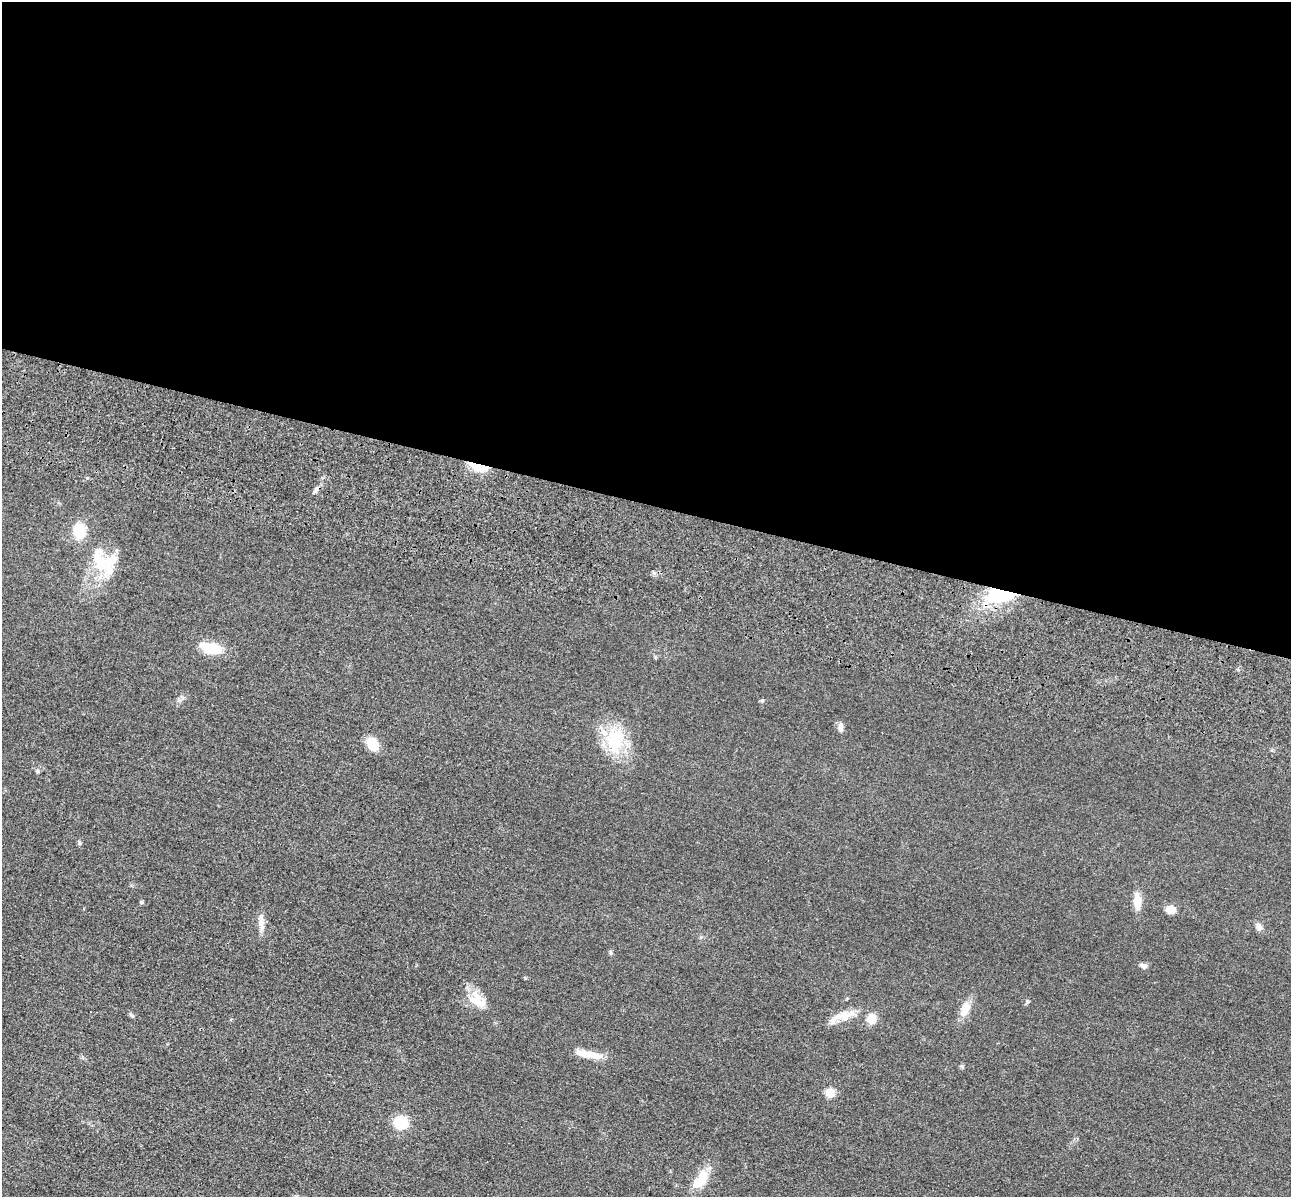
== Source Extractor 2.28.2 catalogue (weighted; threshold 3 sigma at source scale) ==
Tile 3 of 4 x 4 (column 3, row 1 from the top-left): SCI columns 2751-4039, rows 3980-5174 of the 5350 x 5365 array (HDU 1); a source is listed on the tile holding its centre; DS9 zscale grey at full resolution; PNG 1293 x 1199 px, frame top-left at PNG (2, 2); no overlay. Shown black and unused: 42% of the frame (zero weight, under 3 of 4 exposures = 9% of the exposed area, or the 3 px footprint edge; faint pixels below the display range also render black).
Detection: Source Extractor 2.28.2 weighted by HDU 2 'WHT'; one run over the whole footprint, this tile lists its part. Background 0.0485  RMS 0.0084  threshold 0.0377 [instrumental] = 3 sigma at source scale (4.5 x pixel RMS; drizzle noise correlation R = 1.50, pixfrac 1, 0.05/0.05 arcsec/px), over >= 5 px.
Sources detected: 30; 4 inside a brighter listed object's ellipse — not listed separately; the other 26 listed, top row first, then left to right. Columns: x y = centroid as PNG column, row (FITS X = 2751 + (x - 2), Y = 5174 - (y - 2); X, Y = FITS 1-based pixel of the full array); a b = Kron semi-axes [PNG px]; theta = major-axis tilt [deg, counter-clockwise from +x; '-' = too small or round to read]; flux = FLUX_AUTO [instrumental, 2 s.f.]
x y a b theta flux
479 467 23 8 -15 14
316 490 12 4 48 2.5
79 531 14 12 -88 21
100 562 33 18 -70 27
1000 595 36 16 3 49
210 648 22 10 -15 28
841 727 12 6 -88 3.5
615 741 35 21 84 38
372 744 12 9 -59 19
38 771 6 4 -17 1.4
79 843 6 5 - 1.3
142 902 5 4 - 1.2
1137 902 21 8 89 10
1170 909 9 7 -23 9.1
261 919 22 6 -88 5.8
1259 927 10 8 -65 3.5
1143 966 11 6 -29 2.8
475 999 22 19 -80 15
1027 1001 6 4 90 1.2
966 1009 21 11 70 9.8
838 1017 20 9 17 11
871 1019 10 9 - 10
594 1055 27 9 -15 11
830 1093 5 5 - 29
401 1123 6 6 - 94
701 1179 30 14 52 17
Overlapping masked pixels (flux is a lower limit): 2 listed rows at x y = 479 467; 1000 595
Unlisted compact peaks at least as high as the median listed source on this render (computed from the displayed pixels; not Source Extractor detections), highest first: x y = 762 700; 962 1066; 610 952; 525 978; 132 1016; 179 700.